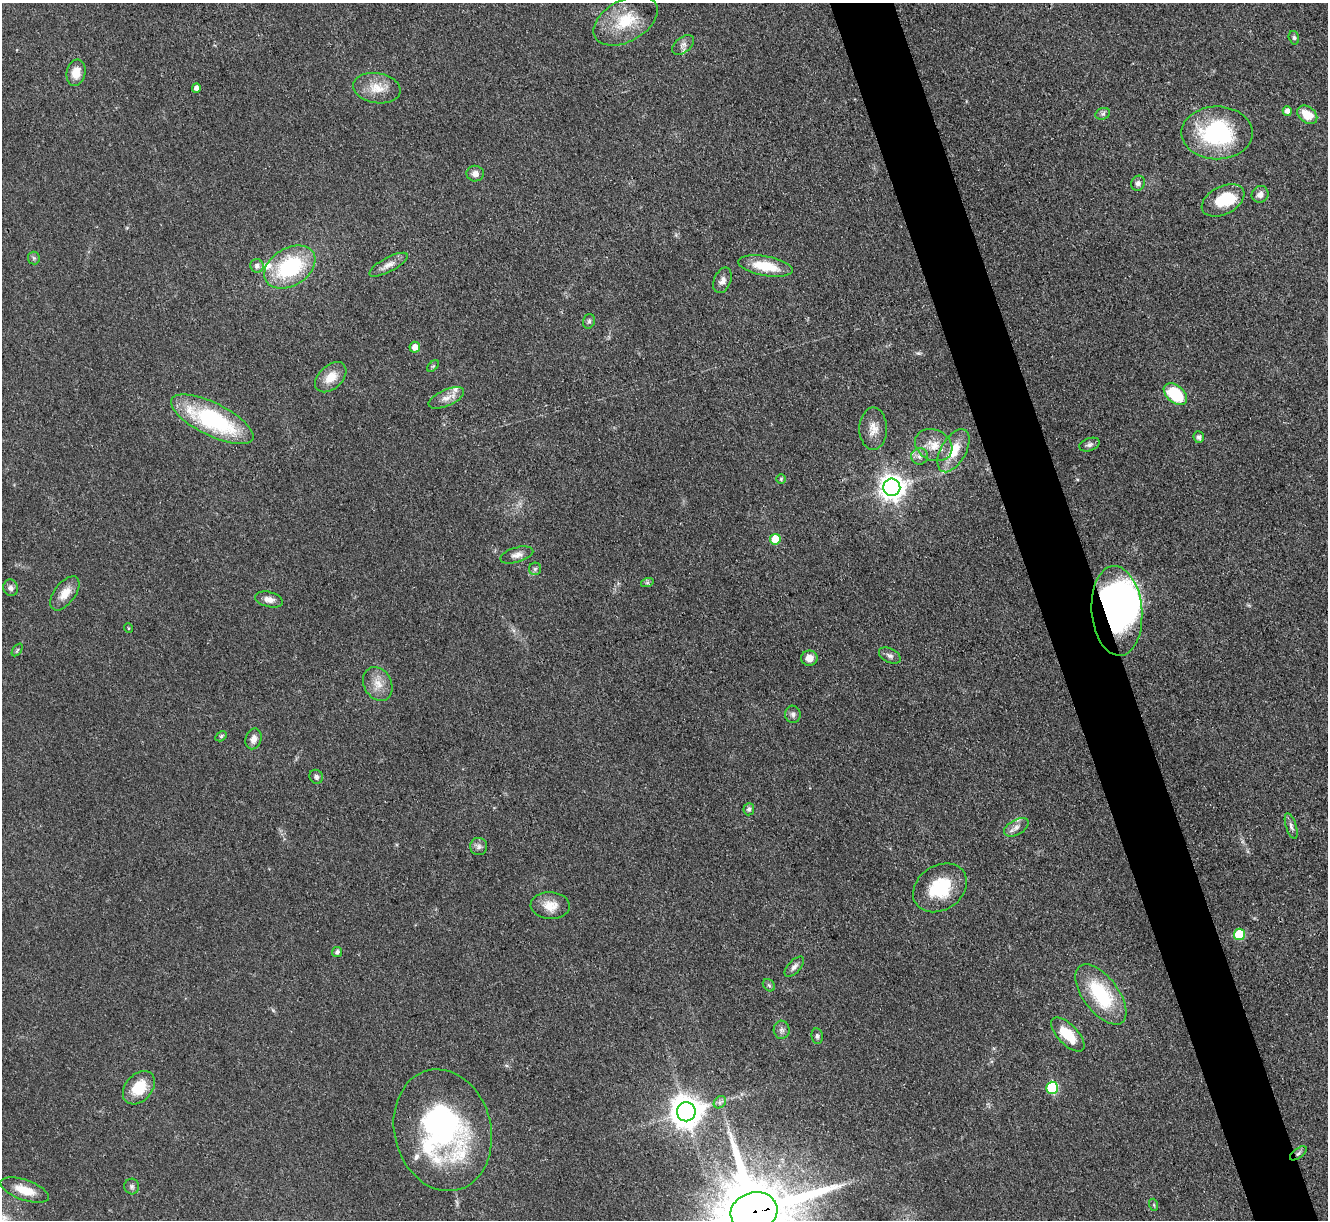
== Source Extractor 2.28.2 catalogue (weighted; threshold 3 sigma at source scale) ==
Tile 6 of 4 x 4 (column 2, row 2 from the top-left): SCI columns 1329-2654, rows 2709-3926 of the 5309 x 5293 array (HDU 1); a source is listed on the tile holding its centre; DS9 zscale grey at full resolution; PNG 1330 x 1222 px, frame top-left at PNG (2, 3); each listed source drawn as its Kron ellipse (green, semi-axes under 4 px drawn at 4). Shown black and unused: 5% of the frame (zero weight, under 3 of 4 exposures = <1% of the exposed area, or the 3 px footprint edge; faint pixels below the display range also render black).
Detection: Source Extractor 2.28.2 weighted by HDU 2 'WHT'; one run over the whole footprint, this tile lists its part. Background 0.0855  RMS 0.0062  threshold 0.0281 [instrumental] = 3 sigma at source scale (4.5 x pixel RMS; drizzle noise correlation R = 1.50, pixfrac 1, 0.05/0.05 arcsec/px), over >= 5 px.
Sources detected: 82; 2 inside a brighter object's white glare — neither listed nor drawn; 4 inside a brighter listed object's ellipse — not listed separately; the other 76 listed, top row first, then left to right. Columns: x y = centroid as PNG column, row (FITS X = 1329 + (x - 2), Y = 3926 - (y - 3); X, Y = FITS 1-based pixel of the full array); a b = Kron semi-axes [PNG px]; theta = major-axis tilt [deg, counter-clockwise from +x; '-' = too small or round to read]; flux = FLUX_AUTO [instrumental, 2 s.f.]
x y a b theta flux
626 21 35 21 29 25
1294 38 7 5 -74 1.3
683 45 13 7 39 3
76 73 13 9 77 8.9
196 88 4 4 - 2.9
377 88 24 15 -9 12
1287 111 5 4 - 3
1103 114 7 5 21 1.6
1307 115 11 8 -36 11
1217 133 35 26 0 69
475 174 9 8 - 3.5
1138 183 8 6 61 2.5
1260 194 9 8 - 3.5
1223 200 23 14 27 22
34 258 6 6 - 1.3
388 265 21 7 28 4.9
257 266 7 6 - 2.8
765 266 28 9 -10 19
290 267 28 19 31 55
722 280 13 8 68 3.5
589 321 7 5 74 1.4
415 347 5 5 - 5.7
433 366 7 4 44 0.91
331 377 18 11 42 9.7
1175 394 13 8 -39 34
446 398 19 8 24 5.6
212 419 45 16 -26 77
873 429 21 14 90 8.3
1199 437 6 5 - 1.5
934 445 19 15 -27 11
1089 445 10 6 19 2
953 451 24 12 61 16
919 456 8 8 - 3.1
781 479 5 5 - 0.84
892 487 8 8 - 590
775 539 5 5 - 17
517 555 17 7 16 3.8
535 569 6 6 - 1.5
647 583 6 4 18 1.1
11 588 8 7 - 2.4
65 593 20 10 53 8.5
269 599 14 7 -14 4
1117 611 45 25 -85 230
128 628 5 3 - 0.54
17 650 7 3 53 0.81
890 656 11 7 -26 2.4
809 658 8 7 - 5.9
378 684 18 13 -61 8.8
793 714 9 7 -80 2.2
221 736 6 4 31 0.88
253 739 10 8 74 4.4
316 777 7 6 - 2
749 809 6 5 - 1.7
1291 826 13 5 -72 2.3
1016 827 13 7 30 3.7
479 847 8 8 - 2.5
940 888 29 22 34 31
550 906 20 13 -2 9.5
1239 934 5 5 - 33
337 952 5 5 - 1.9
794 967 12 6 46 2.7
769 985 7 5 -44 1.2
1101 994 35 17 -53 43
782 1030 9 8 - 2.4
1068 1035 21 10 -46 17
817 1036 8 5 -81 1.6
139 1088 19 13 48 17
1052 1088 6 6 - 47
720 1102 7 5 45 1.7
686 1112 9 9 - 1100
443 1130 61 48 -76 140
1298 1153 10 4 36 1.6
132 1187 8 7 - 1.8
25 1190 25 10 -19 13
1154 1205 6 4 -72 0.75
754 1212 23 19 15 9500
Overlapping masked pixels (flux is a lower limit): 3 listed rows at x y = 1117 611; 1298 1153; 754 1212
Isophote crosses this tile's border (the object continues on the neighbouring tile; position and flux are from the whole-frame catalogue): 1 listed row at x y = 754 1212